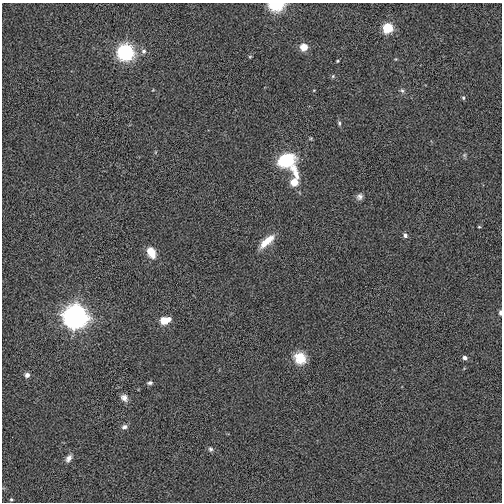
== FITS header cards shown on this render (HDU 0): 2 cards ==
NAXIS1  =                  500
NAXIS2  =                  500

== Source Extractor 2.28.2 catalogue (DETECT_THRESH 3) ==
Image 500 x 500 px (HDU 0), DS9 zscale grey, 1 PNG px = 1 image px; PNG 504 x 504 px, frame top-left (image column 1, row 500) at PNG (2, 3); no overlay
Background 3.84e-04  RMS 0.21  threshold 0.616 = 3 sigma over >= 5 px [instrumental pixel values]
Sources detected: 36; all 36 listed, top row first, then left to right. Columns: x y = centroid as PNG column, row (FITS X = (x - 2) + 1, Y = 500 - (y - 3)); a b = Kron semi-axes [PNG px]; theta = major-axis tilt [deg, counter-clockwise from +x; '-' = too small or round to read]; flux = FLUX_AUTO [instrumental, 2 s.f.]
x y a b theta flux
276 4 7 5 -1 1600
388 28 6 5 - 760
304 47 5 5 - 290
144 51 6 6 - 43
125 52 7 7 - 3400
250 57 5 3 - 12
396 59 5 3 - 13
337 61 3 3 - 13
333 76 5 5 - 21
314 90 4 2 - 9.6
402 91 8 5 -61 30
463 98 5 4 - 22
339 123 7 4 -81 24
311 138 6 3 19 14
464 155 6 5 - 24
286 160 15 11 18 910
295 171 26 9 -69 220
294 182 5 5 - 280
360 197 8 7 - 52
479 227 4 3 - 15
405 235 5 5 - 47
267 241 22 8 42 230
151 252 10 7 -67 230
500 312 5 3 - 47
75 316 9 9 - 12000
169 319 6 5 - 70
164 321 5 5 - 340
300 358 14 12 -49 280
465 358 4 4 - 55
27 375 4 4 - 76
150 383 7 5 12 31
124 398 10 8 -45 72
124 427 7 6 - 47
210 449 7 6 - 32
69 458 9 6 59 74
11 499 4 3 - 19
At the frame edge (FLAGS 8, measured only in part): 2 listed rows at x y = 276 4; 500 312